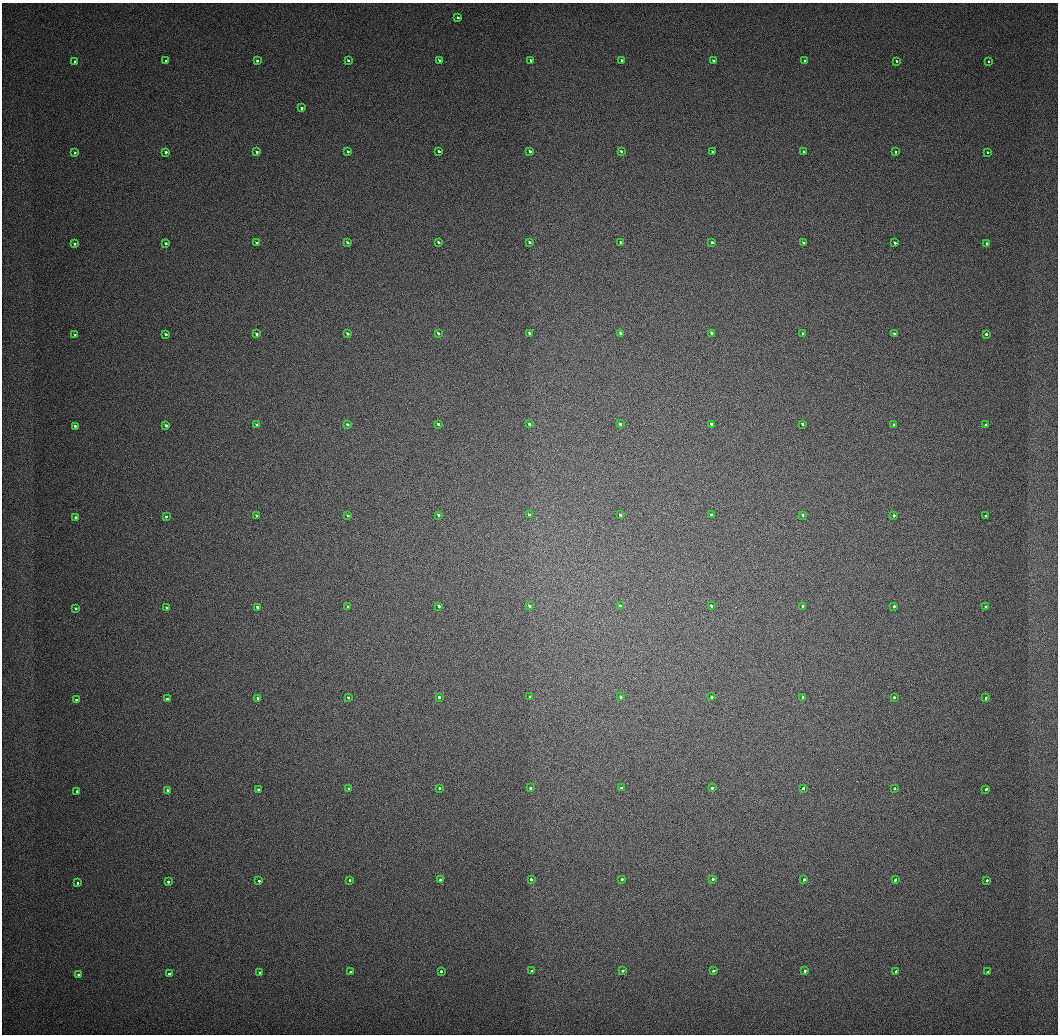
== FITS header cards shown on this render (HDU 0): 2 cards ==
NAXIS1  =                 1056 / Length of Axis 1 (Serial)
NAXIS2  =                 1032 / Length of Axis 2 (Parallel)

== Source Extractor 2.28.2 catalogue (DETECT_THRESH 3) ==
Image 1056 x 1032 px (HDU 0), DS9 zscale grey, 1 PNG px = 1 image px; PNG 1060 x 1036 px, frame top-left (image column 1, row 1032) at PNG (2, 3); each listed source drawn as its Kron ellipse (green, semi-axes under 4 px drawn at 4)
Background 516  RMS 3.9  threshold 11.7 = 3 sigma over >= 5 px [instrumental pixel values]
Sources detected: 123; all 123 listed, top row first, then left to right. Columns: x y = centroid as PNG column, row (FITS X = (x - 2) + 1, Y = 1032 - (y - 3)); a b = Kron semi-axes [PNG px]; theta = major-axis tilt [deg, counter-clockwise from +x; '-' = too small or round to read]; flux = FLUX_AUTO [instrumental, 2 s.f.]
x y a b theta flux
458 18 3 2 - 420
348 60 3 3 - 490
439 60 3 3 - 540
531 60 3 3 - 550
622 60 3 3 - 540
713 60 3 2 - 480
75 61 3 3 - 340
166 61 3 3 - 380
257 61 3 3 - 450
805 61 3 3 - 470
896 61 3 2 - 430
989 61 3 2 - 330
302 108 3 3 - 560
439 151 3 3 - 670
530 151 3 3 - 760
621 151 3 3 - 670
712 151 3 3 - 620
166 152 3 3 - 510
257 152 3 3 - 510
348 152 3 3 - 540
804 152 3 3 - 590
896 152 3 2 - 520
987 152 3 2 - 370
75 153 3 2 - 400
348 242 3 3 - 840
439 242 3 3 - 810
530 242 3 3 - 840
621 242 3 3 - 800
712 242 3 3 - 830
166 243 3 3 - 570
257 243 3 3 - 720
803 243 3 3 - 710
895 243 3 3 - 640
987 243 3 3 - 530
75 244 3 3 - 460
438 333 3 3 - 930
529 333 3 3 - 960
620 333 3 3 - 950
711 333 3 3 - 920
803 333 3 3 - 830
166 334 3 3 - 650
257 334 3 3 - 790
348 334 3 3 - 900
894 334 3 3 - 740
986 334 3 3 - 620
75 335 3 3 - 500
348 424 3 3 - 960
438 424 3 3 - 1000
529 424 3 3 - 1100
620 424 3 3 - 1200
711 424 3 3 - 1100
802 424 3 3 - 960
166 425 3 3 - 800
257 425 3 3 - 910
894 425 3 3 - 800
986 425 3 3 - 730
75 426 3 3 - 620
348 515 3 3 - 970
438 515 3 3 - 1200
529 515 3 3 - 1400
620 515 3 3 - 1200
711 515 3 3 - 1100
802 515 3 3 - 1000
894 515 3 3 - 890
257 516 3 3 - 900
985 516 3 3 - 680
75 517 3 3 - 670
166 517 3 3 - 780
348 606 3 3 - 1000
439 606 3 3 - 1200
529 606 3 3 - 1200
620 606 3 3 - 1100
711 606 3 3 - 1100
802 606 3 3 - 980
894 606 3 3 - 910
257 607 3 3 - 960
985 607 3 3 - 750
76 608 3 3 - 670
166 608 3 3 - 790
439 697 3 3 - 1000
530 697 3 3 - 1000
621 697 3 3 - 1000
712 697 3 3 - 1100
803 697 3 3 - 950
894 697 3 3 - 810
258 698 3 3 - 840
348 698 3 3 - 970
986 698 3 3 - 650
167 699 3 3 - 730
76 700 3 3 - 600
440 788 3 3 - 860
530 788 3 3 - 940
621 788 3 3 - 900
712 788 3 3 - 880
803 788 3 3 - 810
258 789 3 3 - 740
349 789 3 3 - 890
895 789 3 3 - 650
986 789 3 3 - 530
168 790 3 3 - 650
77 791 3 3 - 490
531 879 3 3 - 740
622 879 3 3 - 720
713 879 3 3 - 740
804 879 3 3 - 610
350 880 3 3 - 720
440 880 3 3 - 760
895 880 3 3 - 560
987 880 3 3 - 400
259 881 3 3 - 590
168 882 3 3 - 580
77 883 3 3 - 450
441 971 3 3 - 600
532 971 3 3 - 690
623 971 3 3 - 650
714 971 3 3 - 650
805 971 3 3 - 550
896 971 3 2 - 420
260 972 3 3 - 550
350 972 3 3 - 560
988 972 3 2 - 380
169 974 3 3 - 430
78 975 4 3 - 380